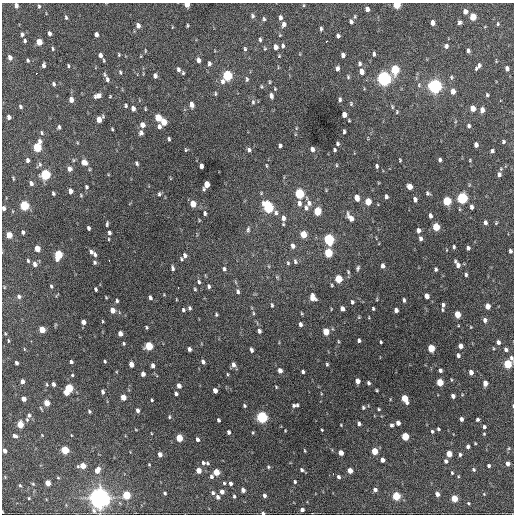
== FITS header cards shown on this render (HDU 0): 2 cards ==
NAXIS1  =                  512 / Axis length
NAXIS2  =                  512 / Axis length

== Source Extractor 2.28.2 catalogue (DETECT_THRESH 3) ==
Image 512 x 512 px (HDU 0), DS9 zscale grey, 1 PNG px = 1 image px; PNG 516 x 516 px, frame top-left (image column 1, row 512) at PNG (2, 3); no overlay
Background 1400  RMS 33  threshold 100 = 3 sigma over >= 5 px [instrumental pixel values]
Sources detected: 384; all 384 listed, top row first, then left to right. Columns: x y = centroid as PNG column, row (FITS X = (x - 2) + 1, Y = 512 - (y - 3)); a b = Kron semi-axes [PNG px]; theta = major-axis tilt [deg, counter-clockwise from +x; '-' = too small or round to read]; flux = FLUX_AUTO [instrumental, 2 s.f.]
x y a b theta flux
187 4 4 4 - 2.0e+04
16 5 5 4 - 9.9e+03
304 5 5 3 - 2.0e+03
397 5 4 4 - 7.3e+04
39 6 6 4 -87 3.4e+03
367 9 5 4 - 9.3e+03
465 12 5 4 - 1.2e+04
252 16 6 5 - 4.6e+03
66 17 6 4 -77 3.5e+03
473 17 5 4 - 4.6e+04
280 18 5 4 - 6.9e+03
264 19 6 4 84 3.7e+03
351 22 6 5 - 6.3e+03
460 22 4 4 - 5.4e+03
433 23 5 4 - 1.1e+04
284 24 6 5 - 7.4e+03
498 24 5 4 - 2.9e+03
138 25 6 4 -78 1.1e+04
187 25 5 3 - 2.4e+03
321 29 5 3 - 3.8e+03
49 33 5 4 - 6.5e+03
22 34 5 4 - 5.3e+03
96 34 5 3 - 7.7e+03
338 36 4 4 - 5.5e+03
260 40 5 4 - 3.7e+03
25 41 4 3 - 4.1e+03
39 42 5 4 - 3.2e+04
326 42 3 3 - 2.2e+04
283 46 6 4 -89 5.0e+03
446 46 6 5 - 6.2e+03
275 47 5 4 - 1.4e+04
53 49 4 3 - 2.8e+03
245 49 5 4 - 3.5e+03
265 49 5 4 - 2.6e+03
468 50 4 3 - 5.7e+03
145 51 5 2 - 1.9e+03
374 54 5 3 - 4.7e+03
100 55 6 5 - 9.9e+03
119 55 4 3 - 2.5e+03
343 55 5 4 - 7.7e+03
279 56 4 3 - 1.9e+03
10 58 6 4 -68 9.2e+03
28 60 4 4 - 3.1e+03
198 60 5 4 - 9.6e+03
360 63 6 4 -87 4.6e+03
209 64 6 4 -89 5.3e+03
43 65 5 3 - 6.1e+03
68 66 4 3 - 2.8e+03
478 66 8 3 50 7.7e+03
337 68 5 4 - 6.9e+03
507 68 4 4 - 8.1e+03
178 69 6 4 -77 5.5e+03
395 69 6 5 - 1.2e+05
361 71 6 5 - 1.5e+04
120 72 6 4 -79 3.0e+03
36 73 3 2 - 2.8e+03
183 73 4 3 - 2.9e+03
104 74 6 4 -72 3.4e+03
227 75 6 5 - 1.9e+05
155 76 5 4 - 8.8e+03
348 77 6 5 - 3.2e+03
451 77 7 4 -85 3.5e+03
107 79 8 5 -73 6.2e+03
247 79 6 4 90 3.9e+03
384 79 6 5 - 7.9e+05
222 81 7 6 - 7.5e+03
270 82 5 3 - 2.3e+03
53 84 5 4 - 4.9e+03
419 85 7 5 89 4.4e+03
435 86 6 5 - 7.4e+05
275 89 4 3 - 2.1e+03
453 91 6 4 -87 1.5e+04
215 94 6 3 84 2.7e+03
487 95 4 3 - 3.0e+03
98 96 7 5 20 1.2e+04
110 96 3 3 - 1.7e+03
271 96 6 4 -75 7.9e+03
340 99 5 3 - 4.6e+03
71 100 5 4 - 1.6e+04
253 102 7 5 -90 4.4e+03
192 104 5 4 - 1.2e+04
351 104 7 5 -76 3.3e+03
126 106 4 4 - 3.3e+03
20 107 4 3 - 3.4e+03
392 107 6 4 -73 3.0e+03
473 108 5 4 - 2.2e+04
133 109 5 4 - 1.0e+04
145 109 4 2 - 2.0e+03
482 110 6 4 86 1.3e+04
397 112 6 4 71 2.6e+03
344 115 5 4 - 1.5e+04
9 117 4 4 - 6.6e+03
158 118 5 4 - 5.2e+04
99 119 6 5 - 2.3e+04
349 120 3 2 - 2.1e+03
163 122 5 4 - 3.3e+04
142 125 6 5 - 1.1e+04
159 126 5 4 - 6.9e+03
468 126 5 5 - 4.1e+03
59 127 5 4 - 4.0e+03
112 129 3 2 - 2.2e+03
344 131 4 3 - 4.2e+03
42 133 6 4 -65 3.1e+03
141 133 5 4 - 7.0e+03
169 139 4 3 - 3.3e+03
503 142 4 3 - 3.9e+03
337 144 4 4 - 3.4e+03
476 145 5 4 - 1.0e+04
280 146 4 4 - 4.0e+03
37 147 7 5 75 1.1e+05
312 149 5 4 - 9.8e+03
186 150 3 3 - 2.2e+03
249 150 6 4 -71 5.7e+03
335 150 4 3 - 3.5e+03
492 151 4 3 - 5.1e+03
27 160 5 4 - 5.5e+03
73 160 5 3 - 1.9e+03
400 160 3 3 - 2.4e+03
440 160 4 3 - 4.4e+03
470 160 4 3 - 1.8e+03
84 162 6 5 - 1.8e+04
137 163 4 3 - 4.2e+03
39 165 9 5 44 4.7e+03
336 165 5 3 - 2.3e+03
201 166 5 4 - 9.7e+03
266 166 5 3 - 2.0e+03
377 166 4 3 - 3.9e+03
69 169 6 5 - 9.0e+03
89 169 5 3 - 2.4e+03
45 174 6 5 - 1.7e+05
499 174 6 5 - 7.1e+03
13 178 4 2 - 2.2e+03
31 183 5 4 - 7.4e+03
207 184 5 4 - 2.7e+04
86 187 4 3 - 4.0e+03
410 187 5 4 - 1.9e+04
203 189 4 4 - 2.7e+03
70 191 5 4 - 1.1e+04
53 193 4 3 - 3.6e+03
299 193 6 5 - 1.6e+05
427 193 5 4 - 4.2e+03
159 194 5 4 - 3.8e+03
81 195 4 3 - 2.0e+03
386 197 4 3 - 6.0e+03
357 198 5 4 - 2.0e+04
462 198 6 5 - 2.4e+05
415 199 5 4 - 7.2e+03
447 201 5 5 - 9.8e+04
368 202 5 4 - 3.9e+04
299 203 7 5 -79 8.4e+03
309 203 10 7 77 1.0e+04
193 204 5 4 - 3.2e+04
24 206 5 5 - 1.4e+05
268 207 7 5 -66 2.4e+05
471 207 4 3 - 6.8e+03
3 208 4 3 - 7.0e+03
306 208 8 6 -73 8.0e+03
317 211 5 5 - 6.5e+04
205 213 4 3 - 4.4e+03
276 213 7 6 - 6.2e+03
430 216 5 3 - 5.8e+03
283 218 7 6 - 1.1e+04
350 218 10 5 -54 1.6e+04
485 222 5 4 - 6.3e+03
496 223 5 4 - 2.1e+03
107 224 5 3 - 3.4e+03
436 227 5 4 - 6.7e+04
88 228 4 3 - 4.8e+03
248 230 9 4 81 4.8e+03
419 230 4 4 - 8.4e+03
23 232 4 3 - 4.9e+03
109 233 5 4 - 5.1e+03
303 234 5 4 - 4.3e+04
9 235 5 4 - 3.1e+04
420 238 5 3 - 6.3e+03
109 239 4 3 - 1.7e+03
329 239 6 5 - 2.5e+05
293 246 6 5 - 9.4e+03
454 247 4 3 - 3.4e+03
468 248 4 4 - 5.3e+03
37 249 5 4 - 3.0e+04
510 251 4 3 - 4.6e+03
91 252 5 4 - 6.2e+03
328 253 5 5 - 1.0e+05
95 254 6 4 -75 5.3e+03
58 255 6 5 - 1.0e+05
185 255 6 5 - 7.5e+03
181 259 5 4 - 2.6e+03
28 261 4 3 - 2.9e+03
109 261 3 2 - 3.3e+03
295 261 6 4 -81 4.2e+03
94 262 5 4 - 3.8e+03
288 263 5 4 - 2.6e+03
35 264 6 5 - 9.1e+03
457 264 7 4 -59 1.2e+04
383 266 5 4 - 7.5e+03
172 268 5 3 - 5.3e+03
358 268 6 4 68 4.0e+03
224 269 5 4 - 4.6e+03
436 269 4 3 - 3.9e+03
348 272 6 4 -71 3.3e+03
466 275 4 3 - 3.6e+03
338 279 5 4 - 7.3e+04
199 282 6 4 -62 3.8e+03
332 285 4 3 - 2.2e+03
51 286 4 3 - 3.4e+03
209 286 5 4 - 4.6e+03
4 287 5 3 - 1.6e+03
178 288 2 2 - 6.0e+03
96 289 4 3 - 3.5e+03
195 289 4 4 - 2.5e+03
238 291 6 5 - 5.7e+03
164 295 5 3 - 1.7e+03
19 296 5 4 - 5.7e+03
426 296 5 4 - 1.8e+04
150 297 4 3 - 5.1e+03
312 297 6 5 - 2.1e+04
377 299 5 3 - 1.8e+03
404 300 4 3 - 4.3e+03
117 301 4 3 - 3.6e+03
352 302 5 4 - 3.7e+03
272 305 6 3 -88 2.9e+03
443 305 6 5 - 5.8e+03
488 306 5 4 - 2.1e+04
190 308 4 4 - 4.2e+03
342 309 5 4 - 1.1e+04
373 309 4 3 - 2.8e+03
112 310 5 4 - 1.8e+04
183 310 4 4 - 3.7e+03
396 310 4 4 - 9.0e+03
253 313 5 3 - 2.5e+03
301 313 5 3 - 2.0e+03
457 314 5 4 - 3.6e+04
216 315 4 3 - 3.1e+03
359 317 5 3 - 2.0e+03
485 320 5 4 - 8.6e+03
102 321 4 3 - 2.1e+03
83 322 4 4 - 1.1e+04
300 324 5 4 - 6.1e+03
147 327 4 3 - 2.7e+03
42 330 5 4 - 4.3e+04
259 331 5 4 - 6.0e+03
326 332 5 4 - 4.7e+04
120 334 4 4 - 1.4e+04
359 340 4 3 - 4.2e+03
8 341 4 2 - 2.2e+03
338 341 5 3 - 2.1e+03
381 342 3 2 - 2.2e+03
498 342 4 4 - 7.2e+03
124 343 4 4 - 2.8e+03
149 346 5 5 - 8.0e+04
460 346 4 4 - 1.1e+04
431 348 5 4 - 6.0e+04
189 349 4 3 - 6.2e+03
506 349 4 4 - 6.0e+03
251 350 4 3 - 5.1e+03
458 355 4 3 - 5.0e+03
511 358 6 5 - 5.3e+03
105 361 3 3 - 2.5e+03
71 362 4 3 - 4.6e+03
203 362 5 3 - 6.4e+03
16 363 4 3 - 5.3e+03
131 364 5 4 - 1.7e+04
327 364 4 3 - 2.8e+03
507 364 5 5 - 1.0e+05
233 365 6 4 -81 8.5e+03
153 366 4 3 - 7.0e+03
280 370 5 4 - 1.1e+04
440 370 4 4 - 5.6e+03
303 372 3 3 - 4.3e+03
471 372 4 4 - 1.2e+04
143 374 4 4 - 1.1e+04
227 374 5 3 - 2.3e+03
72 375 3 3 - 2.5e+03
22 381 4 4 - 9.8e+03
358 381 5 4 - 1.3e+04
440 382 5 4 - 5.2e+04
368 383 4 3 - 4.0e+03
485 383 5 4 - 1.4e+04
47 384 5 3 - 2.3e+03
53 384 4 3 - 7.1e+03
179 386 5 4 - 1.2e+04
276 387 3 3 - 2.0e+03
69 388 5 4 - 7.9e+04
377 390 3 2 - 2.1e+03
215 391 5 4 - 1.5e+04
102 392 4 3 - 4.7e+03
66 393 5 4 - 2.6e+04
176 394 4 3 - 5.5e+03
453 396 4 4 - 8.8e+03
123 397 5 4 - 2.5e+04
405 398 7 4 -64 4.7e+04
24 399 4 4 - 1.3e+04
152 400 3 3 - 2.4e+03
46 403 5 4 - 2.8e+04
244 405 4 3 - 3.2e+03
297 405 3 3 - 3.3e+03
294 406 4 4 - 3.8e+03
513 406 3 2 - 1.7e+03
363 407 4 4 - 3.3e+03
379 409 3 3 - 2.2e+03
137 410 4 3 - 6.3e+03
89 411 4 3 - 3.1e+03
29 415 7 6 - 8.0e+03
169 417 5 3 - 2.6e+03
262 417 5 5 - 3.4e+05
461 419 4 3 - 7.4e+03
478 419 4 3 - 3.9e+03
218 420 4 3 - 3.7e+03
359 423 4 3 - 5.1e+03
398 423 4 4 - 1.0e+04
20 424 5 4 - 4.6e+04
341 425 3 2 - 1.6e+03
391 425 4 4 - 4.3e+03
484 427 4 4 - 4.9e+03
438 429 4 3 - 3.1e+03
136 430 4 3 - 1.5e+03
322 430 3 2 - 2.0e+03
432 431 4 3 - 3.1e+03
229 432 4 3 - 5.9e+03
253 433 3 3 - 2.2e+03
484 434 4 3 - 2.0e+03
42 435 3 3 - 1.4e+03
71 435 3 2 - 1.3e+03
15 436 5 4 - 6.9e+03
405 436 5 4 - 7.0e+04
179 438 5 4 - 5.1e+04
197 439 4 3 - 6.8e+03
468 446 4 4 - 6.8e+03
509 448 6 4 71 2.6e+03
65 450 5 4 - 8.2e+04
5 451 4 3 - 7.7e+03
305 451 4 2 - 2.0e+03
374 451 5 4 - 4.6e+04
341 453 4 4 - 1.8e+04
160 454 4 4 - 1.1e+04
449 454 5 4 - 2.8e+04
460 454 5 4 - 4.4e+03
382 460 4 4 - 1.0e+04
446 461 5 4 - 5.8e+03
203 463 5 4 - 4.2e+03
207 463 5 4 - 3.0e+03
149 464 3 3 - 1.8e+03
507 464 4 4 - 8.6e+03
82 466 5 4 - 2.8e+04
489 466 3 3 - 4.0e+03
268 467 4 4 - 2.9e+03
474 469 4 4 - 3.5e+03
97 470 6 5 - 1.8e+04
198 470 4 4 - 2.1e+04
302 470 6 4 -35 4.5e+03
350 470 4 4 - 2.0e+04
216 472 5 4 - 3.9e+04
452 473 4 3 - 2.5e+03
333 474 2 2 - 4.3e+03
458 476 4 3 - 1.9e+03
5 477 4 4 - 1.8e+03
211 477 6 5 - 5.3e+03
338 477 4 3 - 5.4e+03
58 478 4 3 - 1.7e+03
295 482 4 3 - 2.9e+03
47 483 4 4 - 2.2e+04
224 483 3 3 - 2.8e+03
230 483 4 4 - 5.7e+03
33 484 4 4 - 2.6e+03
20 485 5 3 - 3.1e+03
375 489 4 4 - 8.1e+03
243 490 4 4 - 9.6e+03
222 492 4 4 - 1.2e+04
165 493 4 3 - 3.5e+03
213 493 5 4 - 4.8e+03
437 494 4 4 - 1.1e+04
484 494 4 4 - 1.7e+03
126 495 5 4 - 8.6e+04
264 495 4 3 - 5.8e+03
234 496 4 3 - 3.5e+03
396 496 5 4 - 9.4e+04
218 497 5 4 - 6.6e+03
29 498 3 3 - 2.3e+03
99 498 8 8 - 1.5e+06
454 498 5 4 - 4.8e+04
469 503 4 3 - 2.7e+03
302 510 4 4 - 7.8e+03
263 513 4 3 - 4.3e+03
At the frame edge (FLAGS 8, measured only in part): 6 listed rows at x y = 187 4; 16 5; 397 5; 3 208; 513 406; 263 513